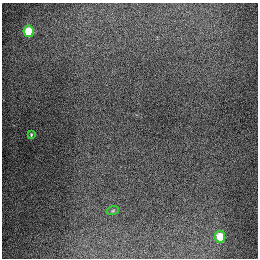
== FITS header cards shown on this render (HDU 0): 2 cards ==
NAXIS1  =                  256
NAXIS2  =                  256

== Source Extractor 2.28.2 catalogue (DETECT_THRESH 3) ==
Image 256 x 256 px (HDU 0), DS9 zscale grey, 1 PNG px = 1 image px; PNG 260 x 260 px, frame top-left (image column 1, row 256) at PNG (2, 3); each listed source drawn as its Kron ellipse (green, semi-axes under 4 px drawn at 4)
Background 1340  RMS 28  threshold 82.9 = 3 sigma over >= 5 px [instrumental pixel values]
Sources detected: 4; all 4 listed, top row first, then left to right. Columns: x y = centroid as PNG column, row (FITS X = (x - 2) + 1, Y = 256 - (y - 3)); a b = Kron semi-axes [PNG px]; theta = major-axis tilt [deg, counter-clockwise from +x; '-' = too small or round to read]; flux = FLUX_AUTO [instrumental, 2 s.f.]
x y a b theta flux
29 31 6 5 - 90000
31 135 4 3 - 2100
113 210 6 4 20 2400
220 237 6 5 - 69000